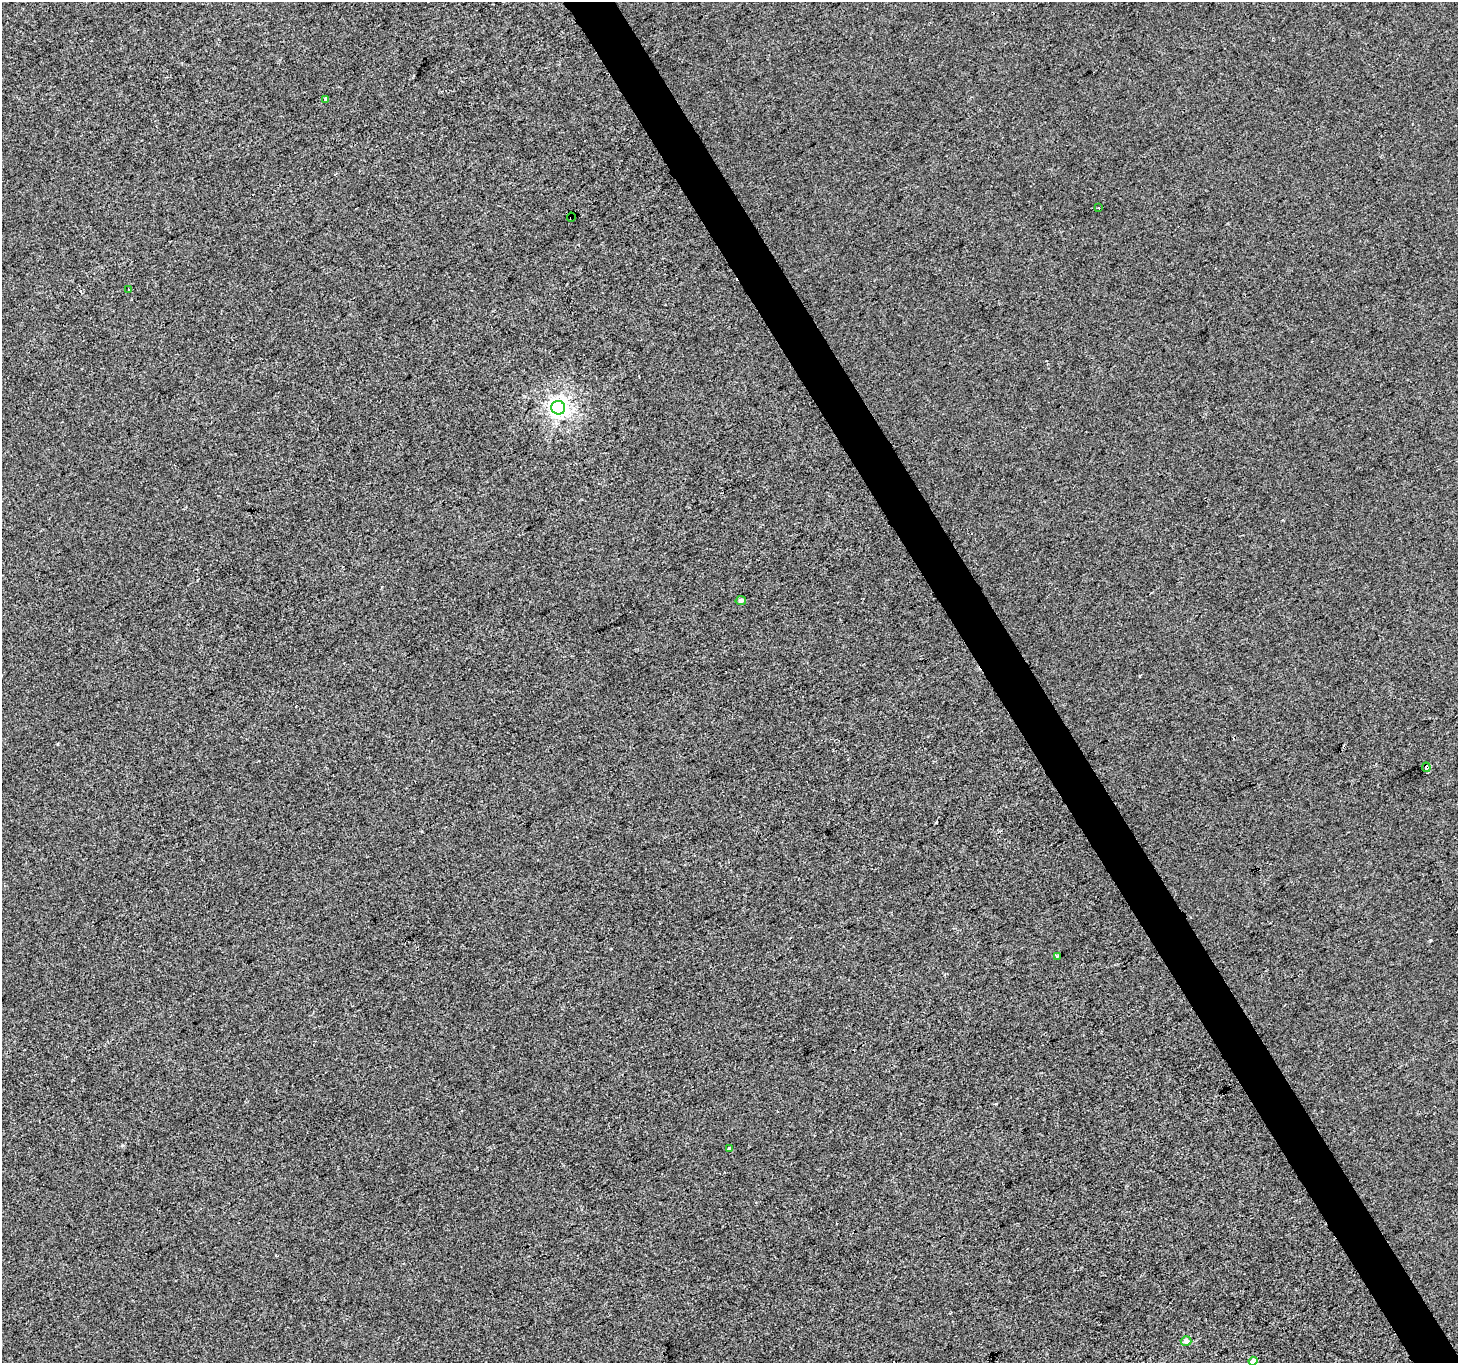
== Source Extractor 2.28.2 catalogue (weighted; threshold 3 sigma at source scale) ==
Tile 6 of 4 x 4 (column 2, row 2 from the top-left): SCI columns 1459-2914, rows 2892-4252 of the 5827 x 5722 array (HDU 1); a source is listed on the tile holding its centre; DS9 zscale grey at full resolution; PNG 1460 x 1365 px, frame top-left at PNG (2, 2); each listed source drawn as its Kron ellipse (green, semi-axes under 4 px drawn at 4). Shown black and unused: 3% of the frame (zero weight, under 2 of 3 exposures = <1% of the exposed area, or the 3 px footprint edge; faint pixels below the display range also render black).
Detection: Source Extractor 2.28.2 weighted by HDU 2 'WHT'; one run over the whole footprint, this tile lists its part. Background 0.00146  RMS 0.0056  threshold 0.0253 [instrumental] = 3 sigma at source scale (4.5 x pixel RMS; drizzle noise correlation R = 1.50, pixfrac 1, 0.0396/0.0396 arcsec/px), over >= 5 px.
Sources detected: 13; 2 cosmic-ray / hot-pixel residue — neither listed nor drawn; the other 11 listed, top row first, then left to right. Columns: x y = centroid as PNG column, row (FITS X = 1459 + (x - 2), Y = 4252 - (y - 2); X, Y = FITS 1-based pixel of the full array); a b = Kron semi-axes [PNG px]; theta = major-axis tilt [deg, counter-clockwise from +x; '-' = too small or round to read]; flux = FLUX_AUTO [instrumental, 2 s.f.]
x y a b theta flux
326 99 3 3 - 2.7
1099 208 3 3 - 1.2
571 217 4 2 - 0.78
129 289 3 2 - 0.39
558 408 7 7 - 270
741 600 5 4 - 2
1426 767 5 3 - 71
1057 956 3 3 - 0.76
729 1149 4 4 - 2.5
1186 1341 5 5 - 2.4
1253 1361 4 4 - 3.9
Overlapping masked pixels (flux is a lower limit): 2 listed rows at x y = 571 217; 1426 767
Isophote crosses this tile's border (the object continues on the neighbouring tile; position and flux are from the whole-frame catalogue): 1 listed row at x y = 1253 1361